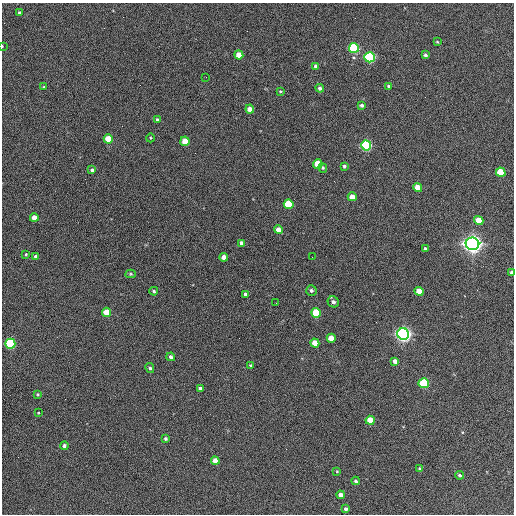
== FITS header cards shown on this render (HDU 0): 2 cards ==
NAXIS1  =                  512 / Axis length
NAXIS2  =                  512 / Axis length

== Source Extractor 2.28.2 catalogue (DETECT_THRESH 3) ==
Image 512 x 512 px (HDU 0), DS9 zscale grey, 1 PNG px = 1 image px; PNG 516 x 516 px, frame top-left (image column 1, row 512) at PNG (2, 3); each listed source drawn as its Kron ellipse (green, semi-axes under 4 px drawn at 4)
Background 385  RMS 21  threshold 63.8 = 3 sigma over >= 5 px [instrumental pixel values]
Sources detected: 70; all 70 listed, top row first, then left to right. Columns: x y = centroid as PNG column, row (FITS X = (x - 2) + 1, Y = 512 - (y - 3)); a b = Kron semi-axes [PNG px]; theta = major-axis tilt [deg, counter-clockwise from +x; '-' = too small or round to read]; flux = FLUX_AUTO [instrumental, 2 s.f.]
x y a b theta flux
19 13 4 4 - 2.1e+03
437 42 3 3 - 1.2e+03
2 46 3 2 - 1.0e+03
354 48 5 5 - 1.9e+05
239 55 4 4 - 2.0e+04
425 55 4 3 - 3.4e+03
370 57 5 5 - 2.5e+05
316 66 4 4 - 5.2e+03
206 77 2 2 - 6.9e+02
389 86 4 4 - 2.9e+03
44 87 3 2 - 1.1e+03
320 88 4 4 - 4.1e+03
280 91 3 2 - 1.6e+03
362 105 4 3 - 3.3e+03
250 109 4 4 - 1.4e+04
157 120 4 3 - 2.0e+03
150 138 4 3 - 1.4e+03
108 139 4 4 - 3.1e+04
185 141 5 4 - 2.7e+04
366 145 5 5 - 2.3e+05
318 164 5 4 - 4.3e+04
344 166 4 3 - 3.0e+03
323 168 5 4 - 2.4e+03
92 170 4 4 - 3.1e+03
501 172 5 4 - 5.1e+04
418 188 4 4 - 2.5e+04
352 197 4 4 - 1.8e+04
289 204 5 4 - 8.4e+04
34 218 4 4 - 1.4e+04
479 221 5 4 - 3.2e+04
278 230 4 4 - 1.5e+04
242 243 4 4 - 6.6e+03
472 244 7 6 - 1.1e+06
425 249 3 3 - 2.5e+03
26 254 3 3 - 1.3e+03
36 257 4 3 - 4.5e+03
224 257 4 4 - 1.0e+04
312 257 2 2 - 6.4e+02
512 273 4 3 - 5.9e+03
131 274 5 4 - 1.7e+03
311 290 5 5 - 3.6e+03
154 291 4 3 - 2.0e+03
419 291 4 4 - 2.1e+04
245 294 4 3 - 4.3e+03
333 302 6 5 - 5.2e+03
276 303 2 2 - 7.1e+02
106 312 4 4 - 3.0e+04
316 313 5 4 - 7.3e+04
403 334 6 5 - 7.7e+05
331 338 4 4 - 2.2e+04
315 343 4 4 - 2.8e+04
10 344 5 5 - 1.9e+05
171 357 4 4 - 4.2e+03
395 361 4 4 - 7.2e+03
250 365 4 3 - 1.4e+03
150 368 5 4 - 3.2e+03
424 383 5 5 - 1.3e+05
200 388 4 3 - 3.7e+03
37 394 4 3 - 1.6e+03
38 413 3 2 - 9.8e+02
370 420 4 4 - 3.3e+04
166 439 4 4 - 2.9e+03
64 446 4 4 - 2.9e+03
215 461 4 4 - 1.9e+04
419 469 4 4 - 2.0e+03
337 471 4 3 - 1.2e+03
459 475 4 3 - 2.4e+03
355 481 4 3 - 2.2e+03
341 495 4 4 - 9.5e+03
346 509 4 3 - 3.3e+03
At the frame edge (FLAGS 8, measured only in part): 2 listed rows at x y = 2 46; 512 273